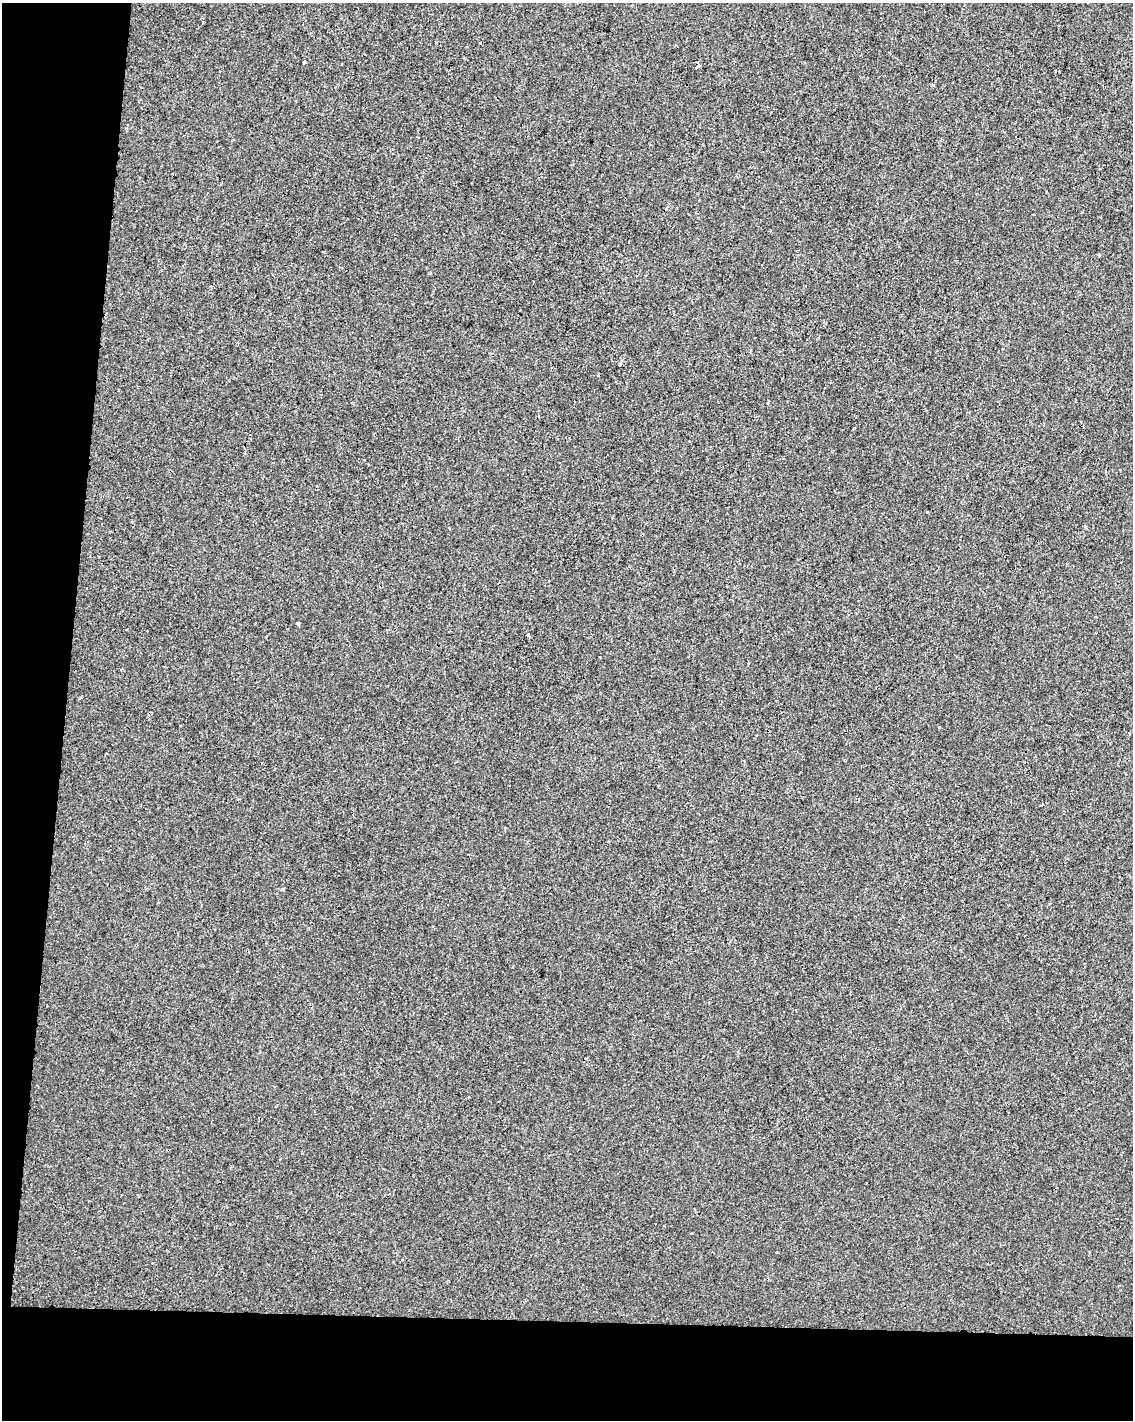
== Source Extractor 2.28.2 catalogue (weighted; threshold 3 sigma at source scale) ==
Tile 9 of 4 x 3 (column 1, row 3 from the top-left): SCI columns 7-1137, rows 283-1700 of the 4529 x 4764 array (HDU 1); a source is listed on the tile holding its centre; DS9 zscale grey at full resolution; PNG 1135 x 1422 px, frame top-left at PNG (2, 3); no overlay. Shown black and unused: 13% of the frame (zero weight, under 2 of 3 exposures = <1% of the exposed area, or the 3 px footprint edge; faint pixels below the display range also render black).
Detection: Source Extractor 2.28.2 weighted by HDU 2 'WHT'; one run over the whole footprint, this tile lists its part. Background -3.05e-04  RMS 0.0042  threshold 0.0191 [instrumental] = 3 sigma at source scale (4.5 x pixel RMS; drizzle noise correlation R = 1.50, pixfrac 1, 0.0396/0.0396 arcsec/px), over >= 5 px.
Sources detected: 9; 2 cosmic-ray / hot-pixel residue — not listed; the other 7 listed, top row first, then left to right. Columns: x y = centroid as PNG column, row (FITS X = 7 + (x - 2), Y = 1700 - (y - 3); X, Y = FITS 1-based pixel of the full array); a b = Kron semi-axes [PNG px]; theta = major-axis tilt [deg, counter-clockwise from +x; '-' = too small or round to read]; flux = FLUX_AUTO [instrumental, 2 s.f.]
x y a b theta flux
304 62 3 3 - 0.61
697 67 4 3 - 0.33
819 337 3 2 - 0.41
620 364 3 3 - 1.5
298 623 3 3 - 1.7
106 754 3 2 - 0.36
283 889 4 3 - 0.67